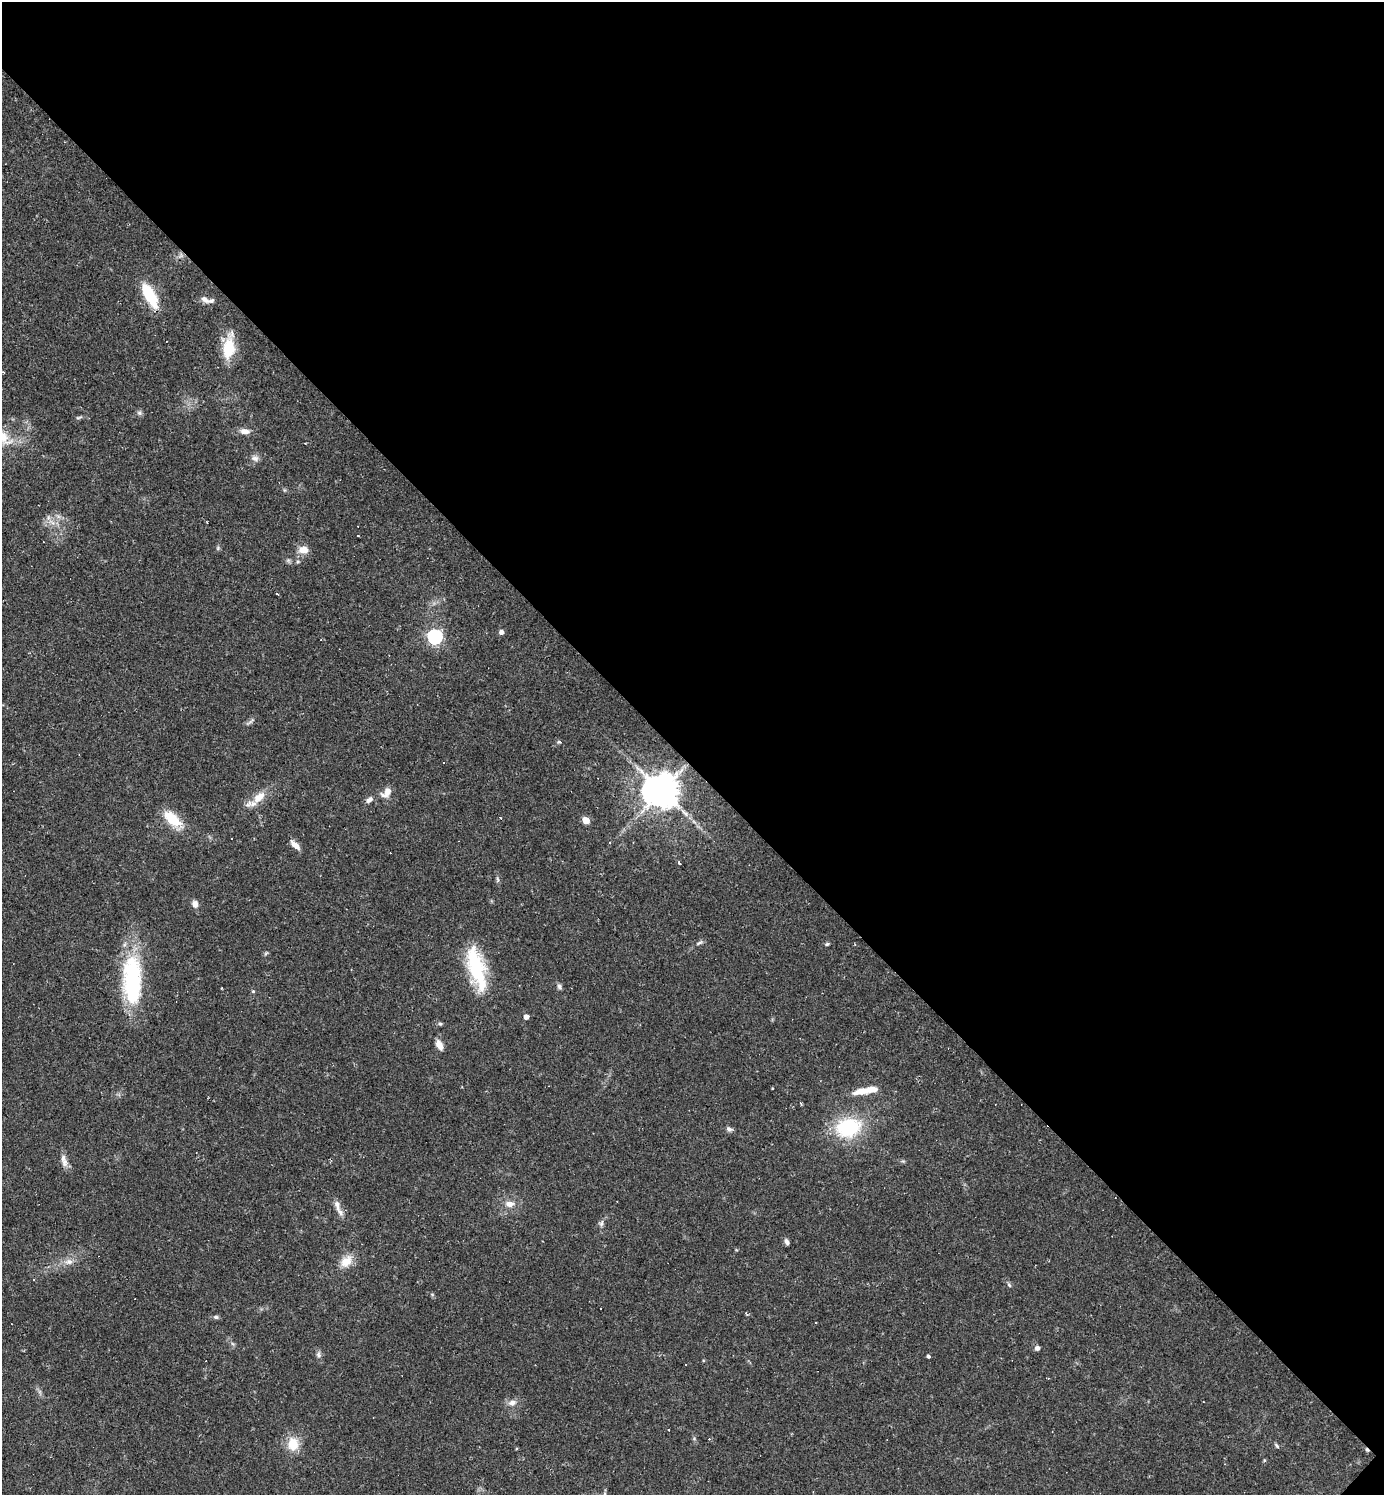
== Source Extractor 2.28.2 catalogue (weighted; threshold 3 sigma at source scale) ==
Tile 8 of 4 x 4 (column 4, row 2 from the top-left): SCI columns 4442-5823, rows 2988-4480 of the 5975 x 5974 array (HDU 1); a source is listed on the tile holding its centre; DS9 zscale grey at full resolution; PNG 1386 x 1497 px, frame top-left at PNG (2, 2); no overlay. Shown black and unused: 51% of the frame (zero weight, under 2 of 3 exposures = <1% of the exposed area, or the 3 px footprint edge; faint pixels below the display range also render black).
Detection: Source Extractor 2.28.2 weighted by HDU 2 'WHT'; one run over the whole footprint, this tile lists its part. Background 0.0384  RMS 0.0049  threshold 0.0222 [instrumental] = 3 sigma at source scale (4.5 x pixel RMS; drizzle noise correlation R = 1.50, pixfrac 1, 0.05/0.05 arcsec/px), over >= 5 px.
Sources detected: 70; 9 cosmic-ray / hot-pixel residue — not listed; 2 inside a brighter listed object's ellipse — not listed separately; the other 59 listed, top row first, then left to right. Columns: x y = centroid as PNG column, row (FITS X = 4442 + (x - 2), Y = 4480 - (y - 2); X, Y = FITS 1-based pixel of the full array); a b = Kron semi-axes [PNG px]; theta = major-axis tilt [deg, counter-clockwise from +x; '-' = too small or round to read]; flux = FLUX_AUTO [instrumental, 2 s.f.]
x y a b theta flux
150 295 26 10 -61 21
205 299 13 8 -31 3
229 347 31 13 82 13
139 413 7 5 -21 1.1
78 417 8 4 10 0.81
245 431 13 7 -6 3.1
3 438 29 16 -43 11
255 458 10 7 -4 2.2
48 517 7 4 -73 1.1
358 535 3 3 - 3.7
304 550 12 9 3 4.6
501 632 6 6 - 1.7
435 637 6 6 - 110
559 742 5 4 - 0.75
443 763 2 2 - 0.47
661 791 11 10 - 970
386 792 14 8 46 4.4
259 797 23 11 43 7.7
369 800 9 6 39 1.9
172 819 18 9 -42 17
586 820 5 5 - 9.2
231 838 3 3 - 0.84
610 842 3 3 - 0.56
295 845 15 6 -42 3.2
679 863 4 3 - 0.68
195 904 8 7 - 2.7
699 943 12 4 30 1.2
827 944 5 5 - 0.73
266 953 7 4 19 0.7
476 968 51 17 -75 35
133 981 59 22 -88 52
559 986 8 5 -60 1.2
253 991 5 3 - 0.53
526 1017 4 4 - 2.7
440 1024 5 4 - 0.77
439 1045 11 6 -65 4.2
863 1091 24 8 6 7.6
801 1104 5 3 - 0.47
848 1127 17 13 12 44
729 1129 8 6 -36 1.4
64 1162 12 8 -83 2.9
509 1204 12 8 -4 3.6
337 1205 20 6 -75 3.3
601 1223 9 5 79 1.4
787 1242 7 5 -73 1.5
346 1261 16 12 45 6.6
69 1262 12 8 10 3.2
1009 1285 7 4 -45 0.8
432 1294 6 3 -19 0.58
216 1317 7 5 -10 1.1
1037 1348 6 6 - 1.4
318 1355 8 7 - 1.4
928 1356 3 3 - 1.8
1048 1378 3 2 - 0.37
1203 1402 2 2 - 0.3
512 1403 11 7 11 2.8
668 1430 3 3 - 0.81
293 1444 17 13 89 9.2
1277 1446 7 4 -47 0.87
Isophote crosses this tile's border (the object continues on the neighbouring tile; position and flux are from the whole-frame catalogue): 1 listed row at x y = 3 438